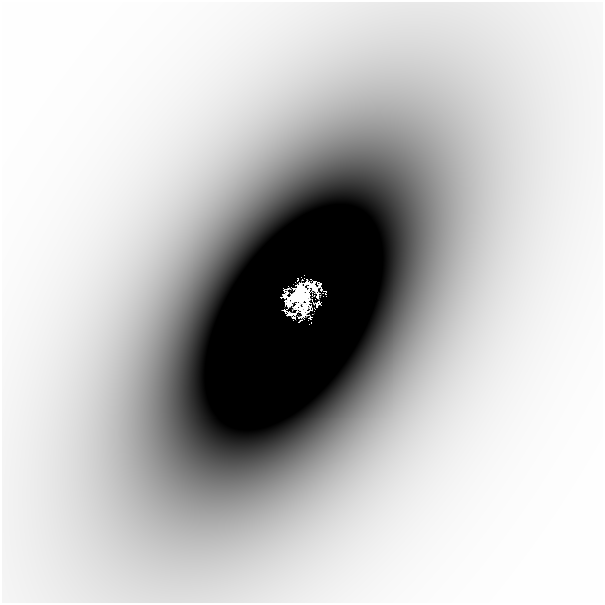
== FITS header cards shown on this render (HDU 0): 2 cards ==
NAXIS1  =                  601
NAXIS2  =                  601

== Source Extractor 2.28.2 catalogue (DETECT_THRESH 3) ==
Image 601 x 601 px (HDU 0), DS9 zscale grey, 1 PNG px = 1 image px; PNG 605 x 605 px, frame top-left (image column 1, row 601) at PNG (2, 2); no overlay
Background -2.70e-04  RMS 7.8e-05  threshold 2.33e-04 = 3 sigma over >= 5 px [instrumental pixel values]
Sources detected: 8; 3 with non-positive FLUX_AUTO (blend fragments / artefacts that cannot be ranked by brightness) are not listed; the other 5 listed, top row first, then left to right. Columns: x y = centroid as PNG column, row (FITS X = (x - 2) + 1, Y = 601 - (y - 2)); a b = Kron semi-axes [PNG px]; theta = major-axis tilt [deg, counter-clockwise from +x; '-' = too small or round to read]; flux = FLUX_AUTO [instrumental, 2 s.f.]
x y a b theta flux
311 286 20 8 -30 1.4
299 294 23 19 36 5.7
307 295 6 4 -80 0.54
305 307 11 9 74 1.3
377 334 37 28 71 0.17
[3 non-positive-flux detections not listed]